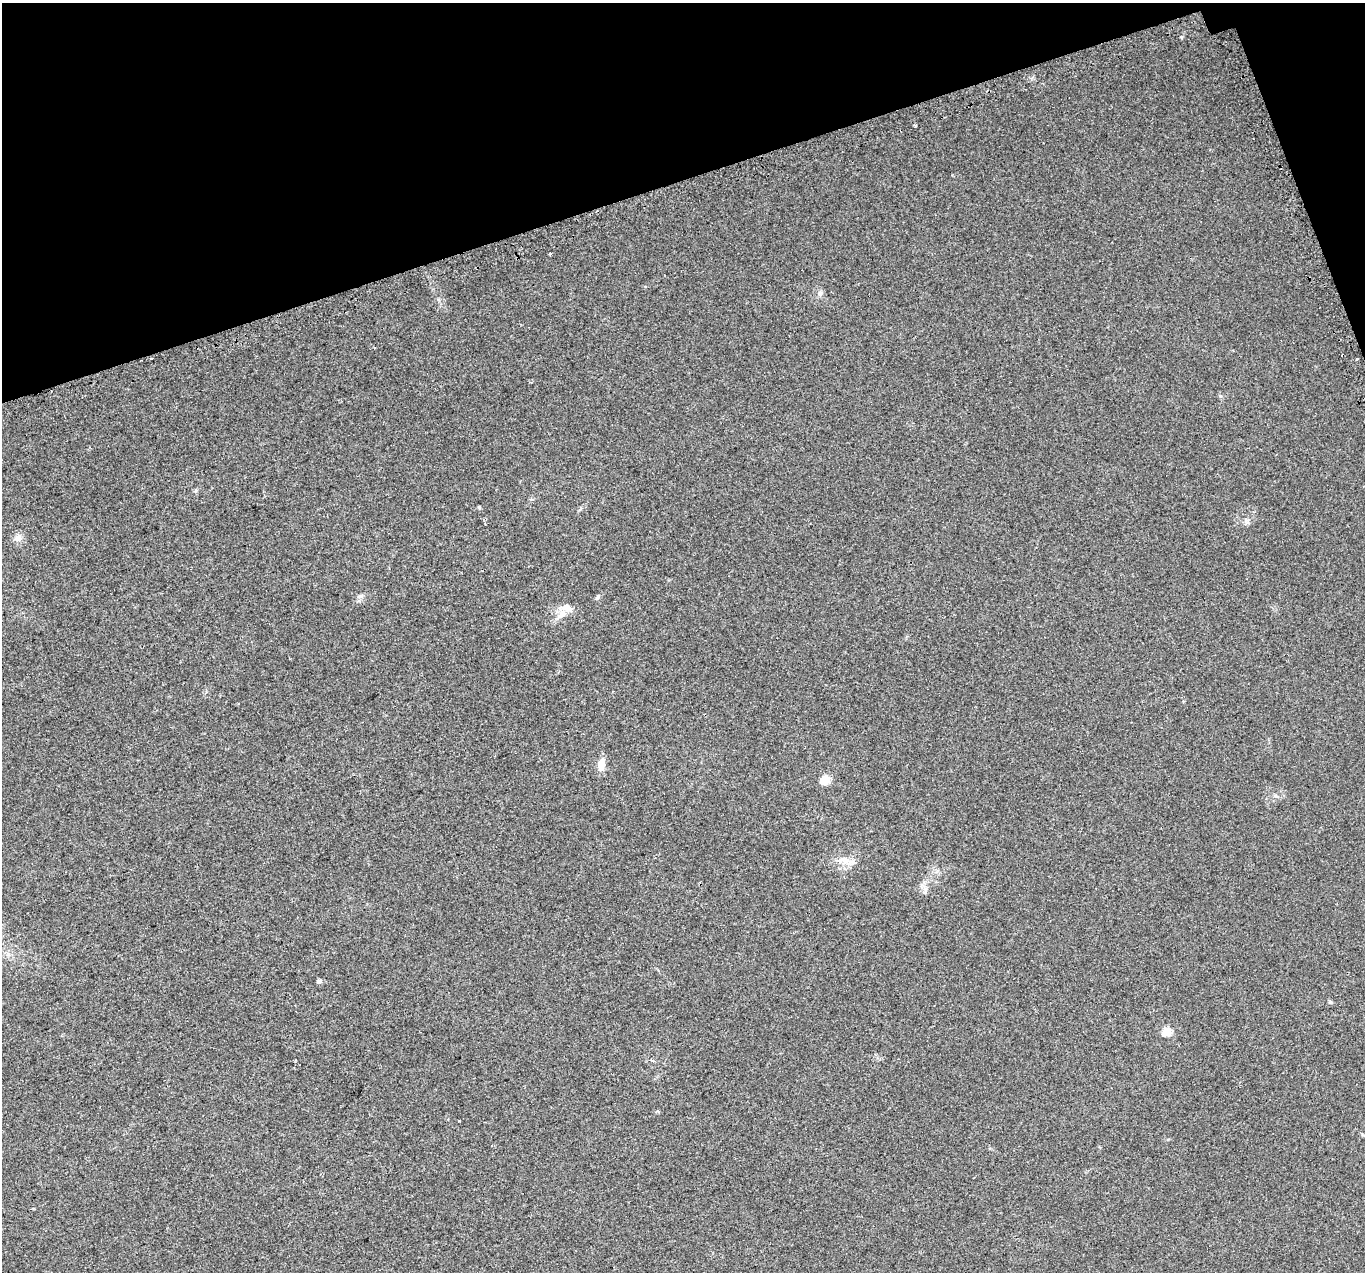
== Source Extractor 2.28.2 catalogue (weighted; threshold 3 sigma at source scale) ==
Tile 3 of 4 x 4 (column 3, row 1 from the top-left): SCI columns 2761-4123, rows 3972-5241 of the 5518 x 5351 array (HDU 1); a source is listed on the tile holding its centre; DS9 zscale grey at full resolution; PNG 1367 x 1274 px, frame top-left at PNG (2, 3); no overlay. Shown black and unused: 16% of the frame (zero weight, under 2 of 3 exposures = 3% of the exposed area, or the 3 px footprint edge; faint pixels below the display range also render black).
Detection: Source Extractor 2.28.2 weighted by HDU 2 'WHT'; one run over the whole footprint, this tile lists its part. Background 0.0227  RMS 0.0068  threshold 0.0304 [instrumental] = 3 sigma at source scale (4.5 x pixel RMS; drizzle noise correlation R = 1.50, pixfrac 1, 0.0396/0.0396 arcsec/px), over >= 5 px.
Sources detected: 15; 1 inside a brighter listed object's ellipse — not listed separately; the other 14 listed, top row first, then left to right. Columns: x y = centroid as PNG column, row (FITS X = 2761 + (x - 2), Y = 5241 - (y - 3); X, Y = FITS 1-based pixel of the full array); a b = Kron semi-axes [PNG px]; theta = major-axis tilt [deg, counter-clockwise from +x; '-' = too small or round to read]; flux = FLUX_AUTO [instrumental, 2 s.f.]
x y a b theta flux
1181 37 4 3 - 0.87
915 125 4 3 - 1.1
550 254 3 3 - 1.3
151 358 3 3 - 8.4
479 507 5 3 - 0.59
18 538 11 9 -90 3.5
567 608 15 9 -11 5.5
601 766 14 9 -86 5.4
825 780 5 5 - 23
844 860 21 8 -6 6.1
925 890 11 4 77 2
319 981 5 4 - 1.7
1166 1032 5 5 - 19
459 1121 3 3 - 1.5
Overlapping masked pixels (flux is a lower limit): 1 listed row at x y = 151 358
Unlisted compact peaks at least as high as the median listed source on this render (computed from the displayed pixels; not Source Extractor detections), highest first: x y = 361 596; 1220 396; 1275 796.